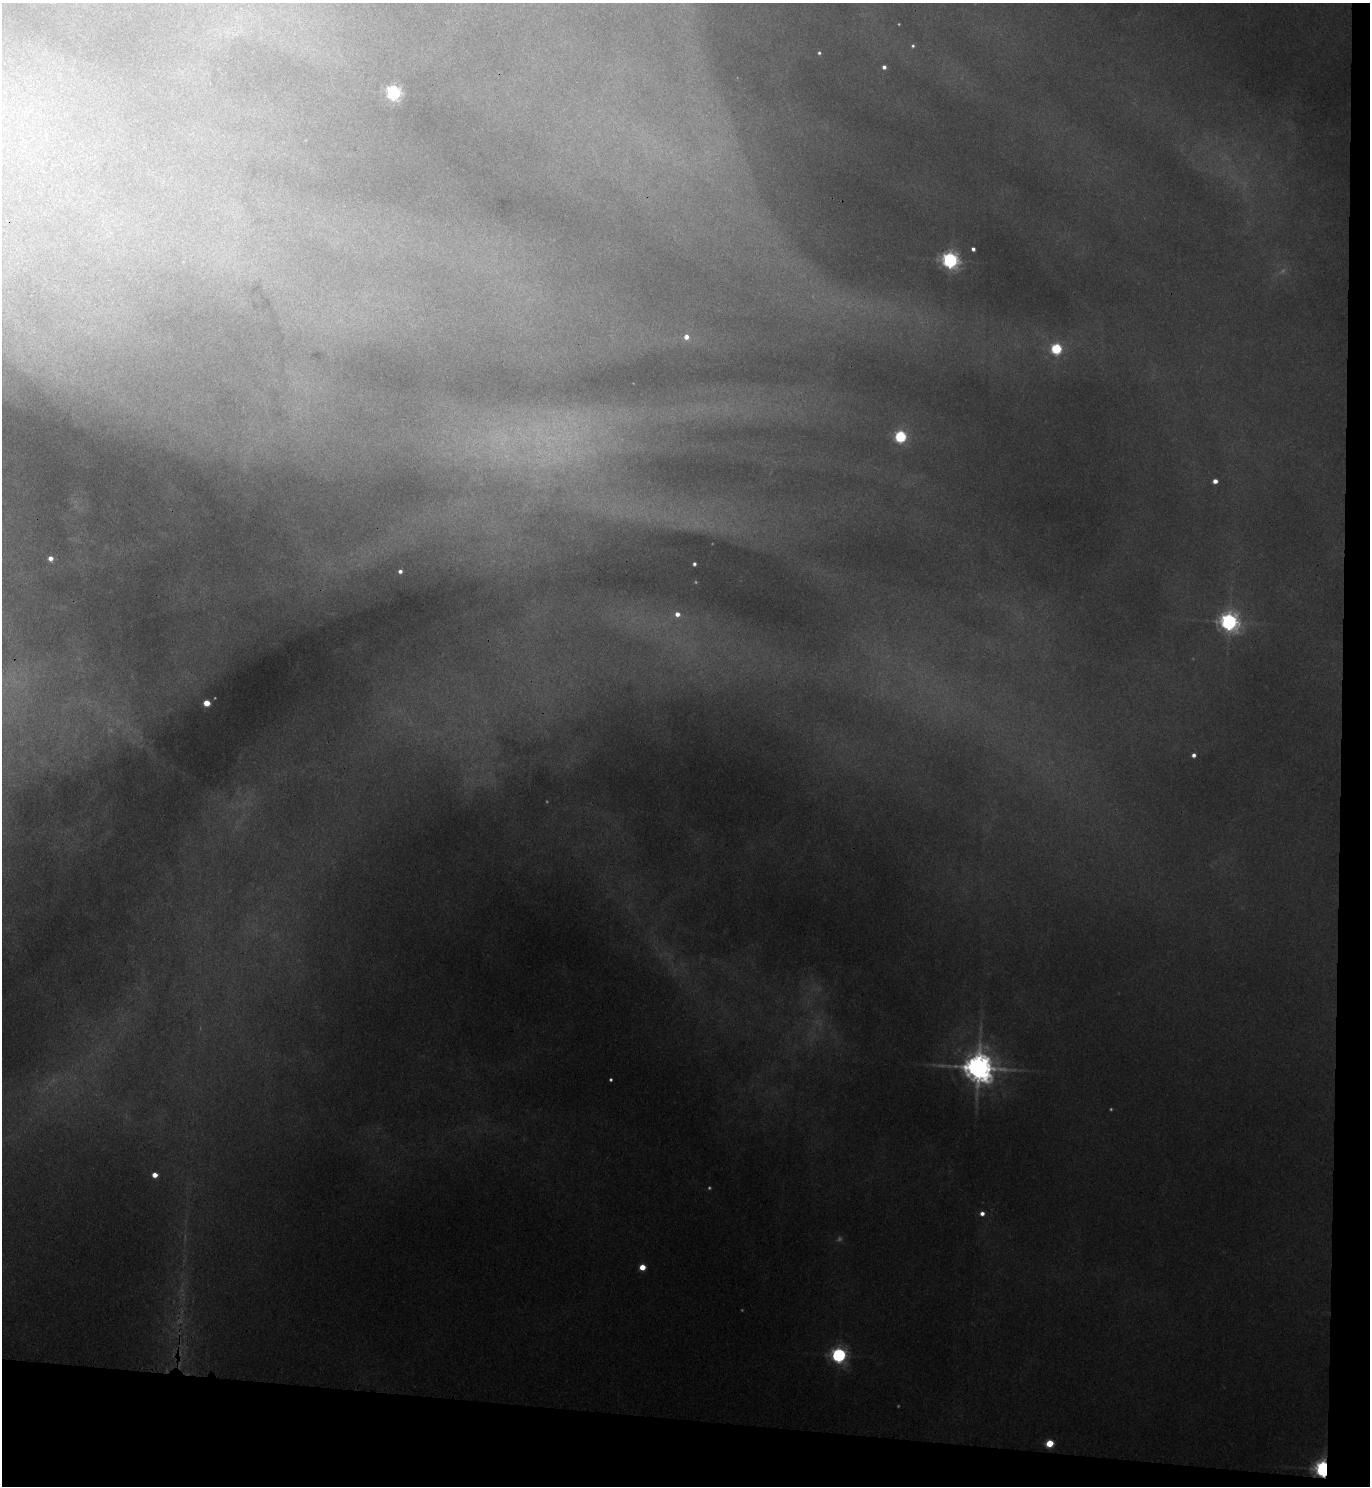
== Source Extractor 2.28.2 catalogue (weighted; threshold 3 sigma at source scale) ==
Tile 9 of 3 x 3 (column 3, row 3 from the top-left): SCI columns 2906-4273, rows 11-1494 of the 4546 x 4474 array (HDU 1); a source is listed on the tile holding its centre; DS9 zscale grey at full resolution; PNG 1372 x 1488 px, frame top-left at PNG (2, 3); no overlay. Shown black and unused: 7% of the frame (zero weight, under 3 of 4 exposures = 6% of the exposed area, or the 3 px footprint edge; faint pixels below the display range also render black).
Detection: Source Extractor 2.28.2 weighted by HDU 2 'WHT'; one run over the whole footprint, this tile lists its part. Background 0.178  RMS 0.0099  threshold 0.0446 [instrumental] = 3 sigma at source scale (4.5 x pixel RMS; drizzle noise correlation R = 1.50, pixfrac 1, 0.05/0.05 arcsec/px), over >= 5 px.
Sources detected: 34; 9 too faint to see at this stretch — not listed; the other 25 listed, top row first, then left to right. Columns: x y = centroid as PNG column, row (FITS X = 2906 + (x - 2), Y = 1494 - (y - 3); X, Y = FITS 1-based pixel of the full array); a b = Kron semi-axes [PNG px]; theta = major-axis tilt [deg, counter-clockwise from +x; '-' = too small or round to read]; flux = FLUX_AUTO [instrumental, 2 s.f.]
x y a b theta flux
913 46 5 4 - 1.7
819 53 4 4 - 1.9
884 67 4 4 - 4.2
394 92 6 6 - 320
973 249 4 4 - 3.6
950 260 6 6 - 460
686 337 6 6 - 9
1056 348 6 5 - 120
900 436 6 5 - 150
1215 481 4 4 - 8.8
50 558 5 5 - 7.3
694 564 4 3 - 2.7
400 571 4 3 - 3.6
677 614 7 6 - 8.3
1229 621 7 7 - 620
207 703 5 4 - 26
1194 755 4 4 - 4.3
978 1067 9 9 - 2000
611 1080 3 3 - 1.7
155 1175 5 4 - 12
982 1213 5 4 - 5.5
642 1267 5 4 - 18
839 1355 6 6 - 360
1050 1443 5 5 - 38
1323 1469 6 5 - 610
Overlapping masked pixels (flux is a lower limit): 1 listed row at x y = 1323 1469